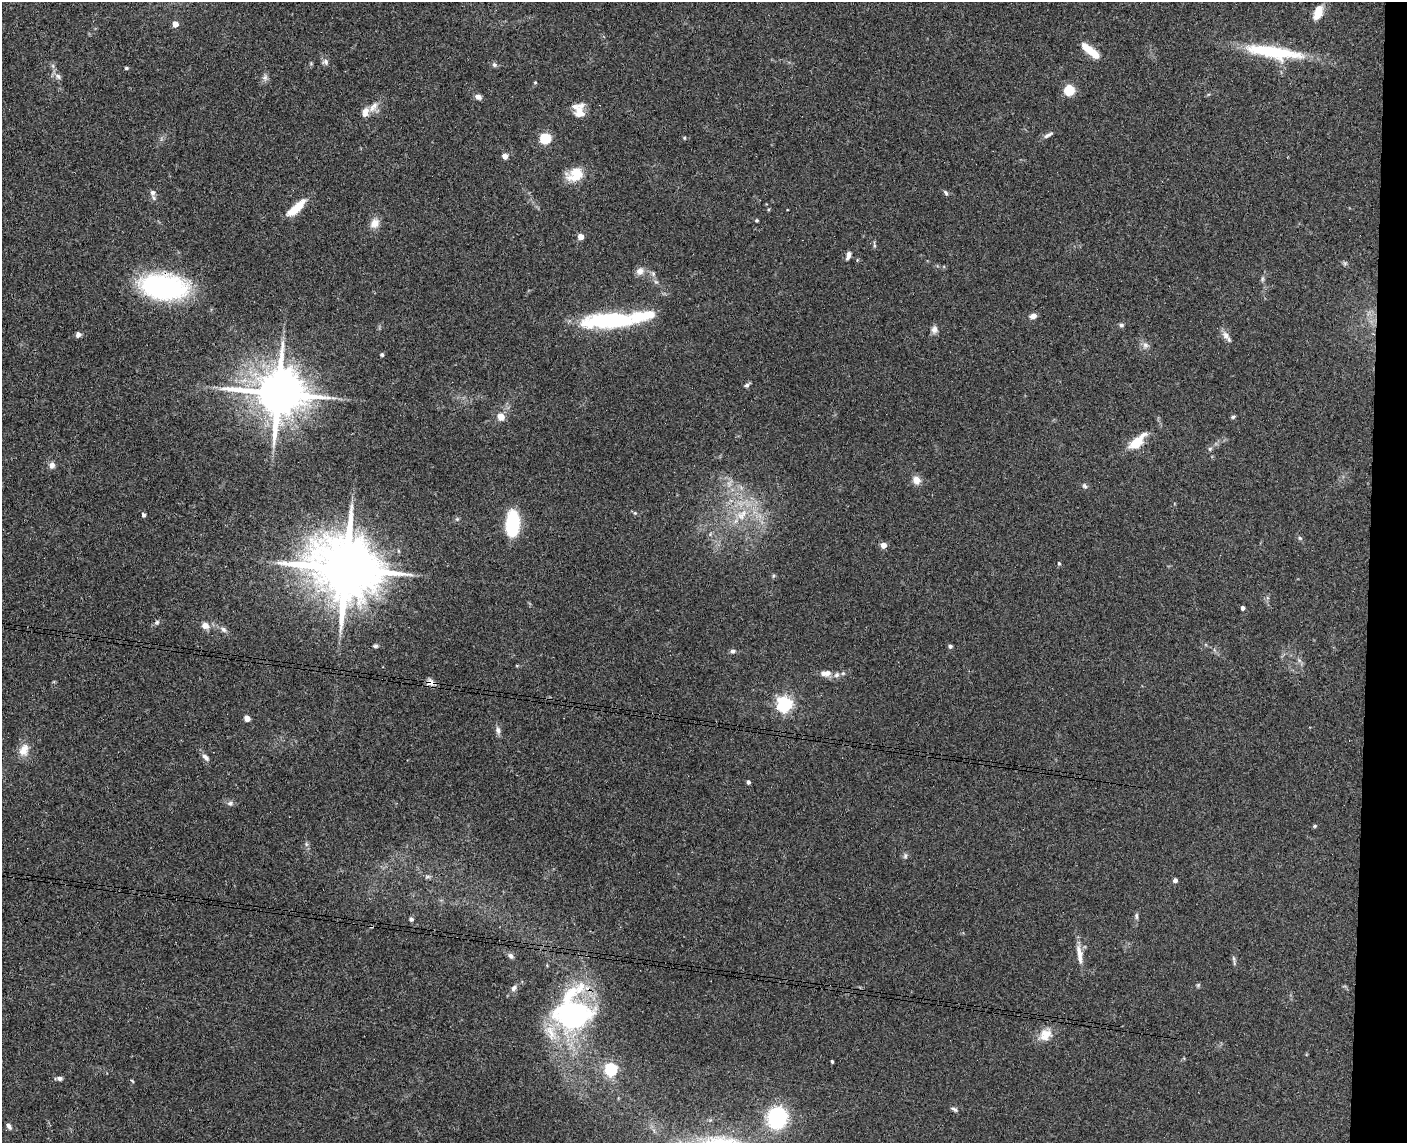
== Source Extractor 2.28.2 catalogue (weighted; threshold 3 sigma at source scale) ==
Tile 6 of 3 x 4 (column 3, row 2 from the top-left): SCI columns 2974-4378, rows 2293-3433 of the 4654 x 4582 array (HDU 1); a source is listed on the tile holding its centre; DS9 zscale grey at full resolution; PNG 1409 x 1145 px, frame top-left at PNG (2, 2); no overlay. Shown black and unused: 3% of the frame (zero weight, under 3 of 4 exposures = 6% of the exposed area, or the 3 px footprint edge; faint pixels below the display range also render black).
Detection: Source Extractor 2.28.2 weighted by HDU 2 'WHT'; one run over the whole footprint, this tile lists its part. Background 0.138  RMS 0.0068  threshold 0.0308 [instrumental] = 3 sigma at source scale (4.5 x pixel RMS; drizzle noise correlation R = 1.50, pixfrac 1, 0.05/0.05 arcsec/px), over >= 5 px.
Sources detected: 111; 1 too faint to see at this stretch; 2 inside a brighter object's white glare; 1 cosmic-ray / hot-pixel residue — not listed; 7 inside a brighter listed object's ellipse — not listed separately; the other 100 listed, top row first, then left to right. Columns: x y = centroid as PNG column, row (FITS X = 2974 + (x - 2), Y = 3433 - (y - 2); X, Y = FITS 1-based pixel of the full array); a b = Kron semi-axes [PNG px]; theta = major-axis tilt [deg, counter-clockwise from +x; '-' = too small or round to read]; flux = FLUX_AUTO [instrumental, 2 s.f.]
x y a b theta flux
1318 12 16 8 71 9.7
175 24 4 4 - 8.3
1090 50 21 6 -39 17
1273 52 73 14 -8 49
325 62 8 8 - 2.2
494 65 7 6 - 1.6
53 66 7 4 -72 1.4
126 68 5 4 - 0.92
58 76 9 7 -45 2.6
265 77 9 8 - 2.4
535 82 4 4 - 0.66
1069 90 11 10 - 13
478 97 8 6 -17 3
365 112 15 10 79 5.7
580 113 20 11 84 8.5
1048 135 14 5 31 2.4
545 138 5 5 - 58
684 138 4 4 - 0.78
505 156 4 4 - 7.7
575 174 22 15 22 15
153 192 9 8 - 2.7
946 193 7 5 -60 1.3
296 208 23 7 41 16
768 209 5 3 - 0.77
756 220 4 4 - 0.86
375 223 13 10 59 6.4
581 237 4 4 - 8.6
874 245 12 3 -82 1.2
848 255 10 5 73 2.9
1345 263 7 4 0 1.2
640 271 10 9 - 4.3
653 274 7 5 -70 1.7
1262 279 7 4 90 1.2
164 287 45 23 -7 120
1033 316 7 5 15 4.1
610 320 65 17 4 69
1121 325 7 5 14 1.4
934 329 10 8 86 3.3
78 334 6 5 - 2.4
1226 335 13 8 -61 4.2
1145 345 9 8 - 3
382 355 4 4 - 1.3
747 385 7 4 37 1.7
278 393 15 13 -6 3800
501 416 5 4 - 13
1233 417 6 4 17 1.1
1137 442 22 9 43 17
1210 449 6 5 - 1.3
52 465 9 8 - 2.9
916 480 8 7 - 6.8
729 483 12 7 62 4
1085 486 8 6 -39 1.7
635 513 5 5 - 0.93
143 515 5 4 - 1.5
742 515 20 13 41 17
457 519 6 5 - 1.2
512 523 19 10 88 55
1300 538 6 5 - 1.2
883 545 4 4 - 8.8
1059 563 5 4 - 0.7
346 569 20 16 -13 6800
773 576 6 4 71 0.84
1243 608 4 4 - 2.7
157 622 8 6 58 1.6
205 625 9 7 -24 5.2
223 629 10 7 -39 2.5
375 646 5 5 - 1.4
950 646 4 4 - 1.8
733 651 7 6 - 2
827 673 10 9 - 3.9
837 675 8 7 - 2.6
430 682 11 8 -27 3.6
784 704 6 6 - 210
247 718 5 4 - 9.1
498 730 11 7 -75 2.7
24 750 18 12 70 8.1
205 757 13 6 -45 2.7
748 782 4 4 - 2
230 803 9 6 1 2.1
1315 826 5 4 - 0.88
306 844 7 4 -72 1.3
905 856 8 6 76 1.5
427 877 9 4 29 1.2
1175 880 4 4 - 3
1136 916 9 5 -85 1.6
411 919 4 4 - 1.9
1079 951 19 8 -73 6.2
511 956 8 6 -42 2.3
1234 959 8 3 -71 1.2
1198 985 7 4 45 0.99
514 988 9 6 52 2.5
573 1010 57 45 54 120
1045 1034 19 14 47 10
832 1061 4 3 - 0.88
611 1069 6 5 - 110
59 1078 9 5 -3 2.1
132 1081 6 3 -38 0.65
954 1109 10 5 -24 1.7
777 1118 16 14 78 78
9 1126 8 5 -55 2.2
Overlapping masked pixels (flux is a lower limit): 3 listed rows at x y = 164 287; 430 682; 573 1010